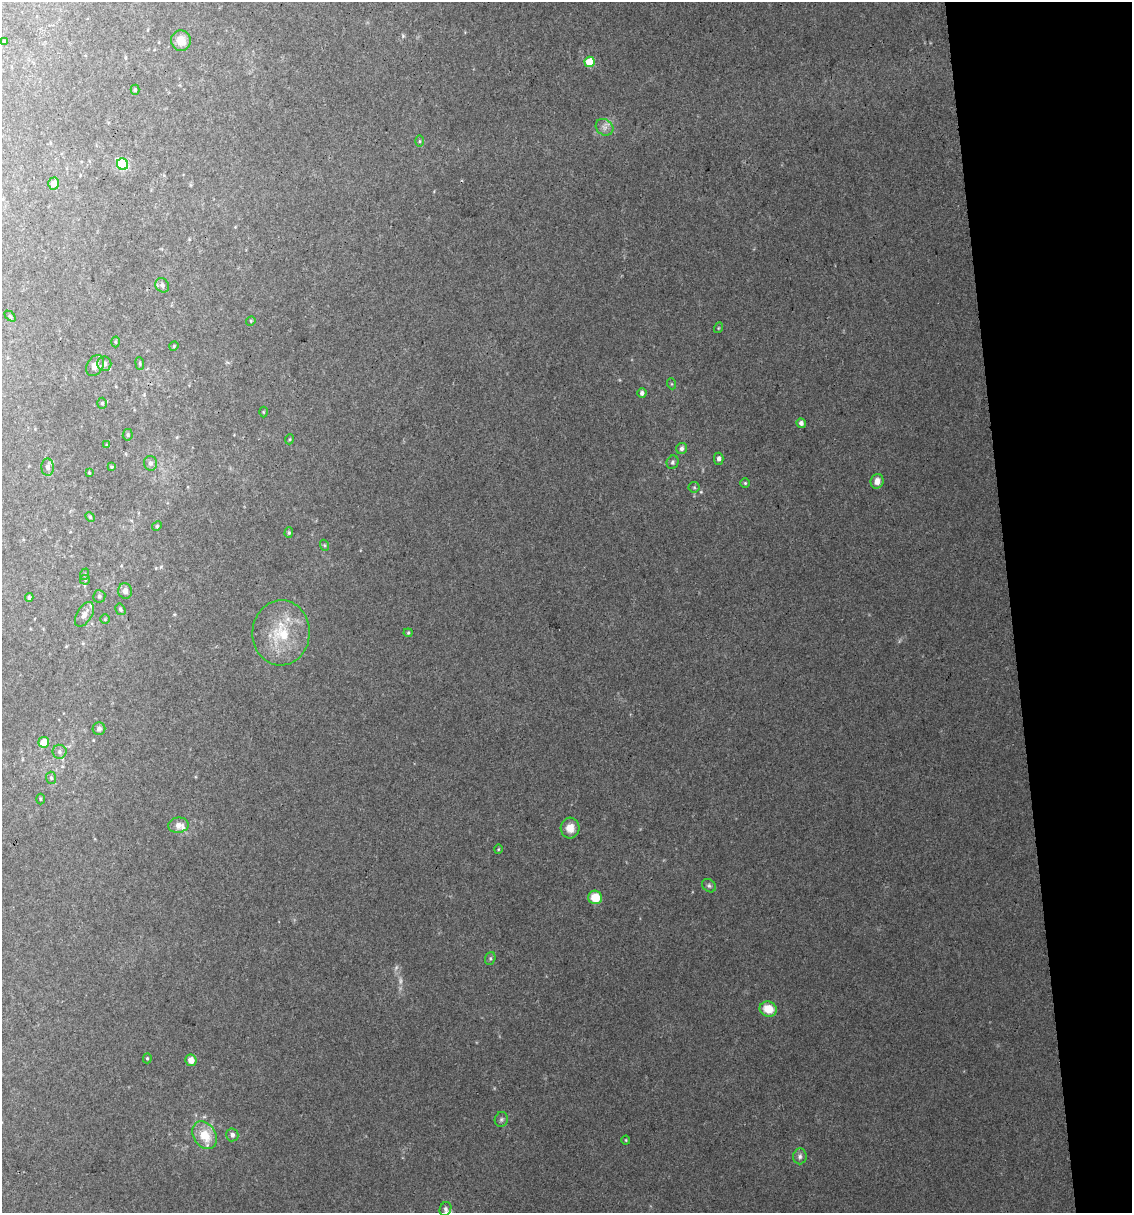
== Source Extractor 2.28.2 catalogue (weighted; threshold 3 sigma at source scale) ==
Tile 12 of 4 x 4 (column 4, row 3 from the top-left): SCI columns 3417-4546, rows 1212-2422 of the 4616 x 4845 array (HDU 1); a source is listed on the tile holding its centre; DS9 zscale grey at full resolution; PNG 1134 x 1215 px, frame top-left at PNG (2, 2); each listed source drawn as its Kron ellipse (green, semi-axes under 4 px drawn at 4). Shown black and unused: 11% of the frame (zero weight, under 2 of 3 exposures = <1% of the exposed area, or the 3 px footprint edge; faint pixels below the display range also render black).
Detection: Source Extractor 2.28.2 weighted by HDU 2 'WHT'; one run over the whole footprint, this tile lists its part. Background 0.0617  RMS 0.0076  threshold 0.0344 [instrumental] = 3 sigma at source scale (4.5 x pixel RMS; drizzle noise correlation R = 1.50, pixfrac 1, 0.0396/0.0396 arcsec/px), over >= 5 px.
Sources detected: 73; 1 too faint to see at this stretch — neither listed nor drawn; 3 inside a brighter listed object's ellipse — not listed separately; the other 69 listed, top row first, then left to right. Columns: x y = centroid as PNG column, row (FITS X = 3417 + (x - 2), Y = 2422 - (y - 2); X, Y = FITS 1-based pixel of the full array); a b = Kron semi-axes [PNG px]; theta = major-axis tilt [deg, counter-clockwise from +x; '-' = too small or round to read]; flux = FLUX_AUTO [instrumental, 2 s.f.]
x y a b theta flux
181 41 10 10 - 8.3
4 42 4 4 - 0.74
590 62 5 5 - 26
135 90 5 4 - 1.1
604 127 9 7 -37 3.8
419 141 6 4 -90 0.85
122 164 6 5 - 76
54 184 6 5 - 7.5
162 285 7 6 - 2.4
10 316 6 4 -44 0.93
251 321 5 4 - 0.91
718 328 5 3 - 0.65
116 342 5 3 - 0.81
174 346 5 3 - 0.77
104 364 7 7 - 3
140 364 6 4 -84 1.2
95 366 11 8 61 5.6
672 384 5 3 - 0.8
642 393 5 4 - 2.3
102 403 5 4 - 1.1
263 412 5 3 - 0.69
801 423 5 4 - 2.9
128 435 6 5 - 1.2
290 439 5 3 - 0.7
106 445 4 2 - 0.53
682 448 6 5 - 2.5
719 459 6 5 - 2.5
673 462 7 6 - 1.9
150 463 7 6 - 2.1
48 467 8 6 -88 3.1
112 467 4 3 - 0.85
89 473 3 2 - 0.77
877 481 7 6 - 5.1
745 483 5 5 - 0.97
694 487 5 5 - 1.1
90 517 5 4 - 1
157 526 5 4 - 0.91
289 533 5 4 - 1.1
324 545 5 3 - 0.88
85 574 6 3 71 0.77
85 580 5 5 - 1
125 591 8 7 - 4.1
99 596 6 6 - 1.6
29 598 4 4 - 1.4
120 609 6 4 -58 1.6
84 614 14 7 59 5.8
105 619 5 5 - 1
281 633 32 28 86 36
408 633 4 4 - 0.89
99 729 6 6 - 2.4
44 742 5 5 - 11
59 752 7 7 - 2.5
51 778 6 5 - 1.5
40 799 5 3 - 0.84
178 825 10 7 9 5.2
570 828 10 9 - 7.6
498 849 4 3 - 0.66
709 886 7 6 - 1.8
595 897 7 6 - 16
490 958 6 5 - 1.3
768 1009 9 7 -19 14
147 1058 5 4 - 1
191 1060 6 5 - 6.6
501 1119 7 6 - 1.9
205 1135 15 11 -57 17
232 1135 6 6 - 2.7
626 1140 4 4 - 0.73
800 1156 8 6 85 2.6
445 1209 7 5 67 2.1
Unlisted compact peaks at least as high as the median listed source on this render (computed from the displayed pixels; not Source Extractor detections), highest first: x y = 403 36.